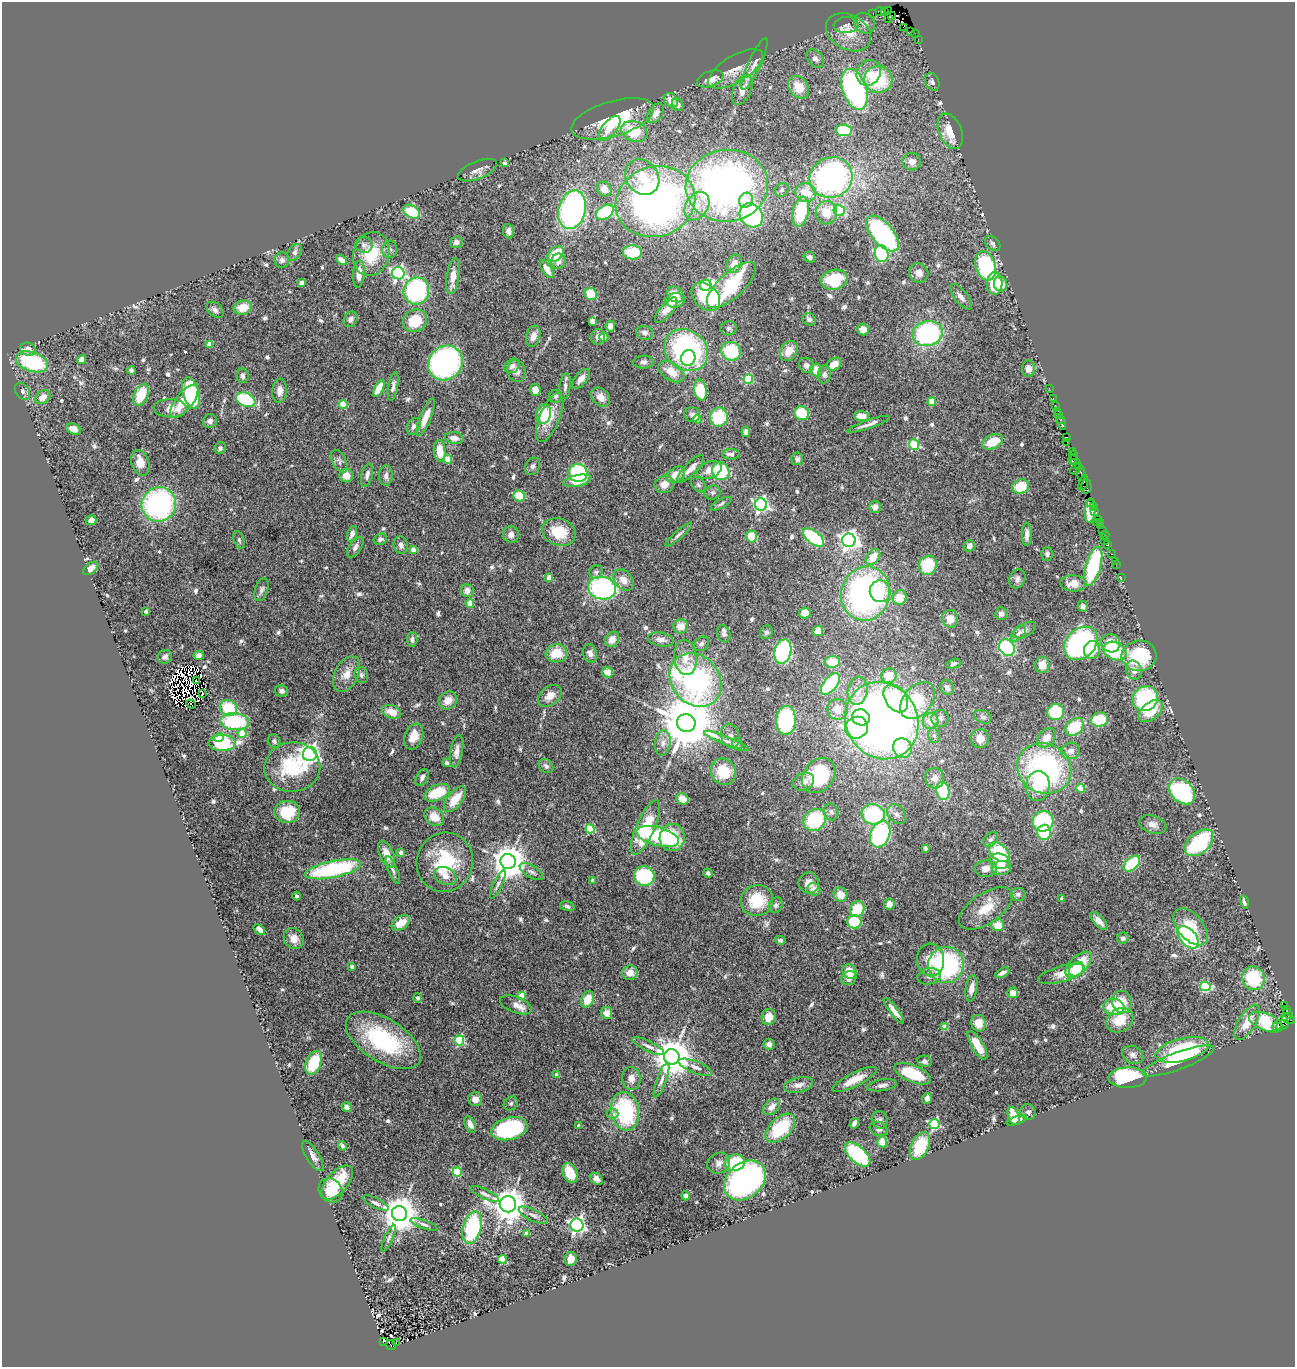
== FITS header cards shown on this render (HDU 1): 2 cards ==
NAXIS1  =                 1293
NAXIS2  =                 1365

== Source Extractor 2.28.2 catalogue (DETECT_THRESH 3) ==
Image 1293 x 1365 px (HDU 1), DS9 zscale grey, 1 PNG px = 1 image px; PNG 1297 x 1369 px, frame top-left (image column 1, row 1365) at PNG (2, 2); each listed source drawn as its Kron ellipse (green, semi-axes under 4 px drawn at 4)
Background 0.909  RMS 0.045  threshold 0.136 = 3 sigma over >= 5 px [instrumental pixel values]
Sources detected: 649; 6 with non-positive FLUX_AUTO (blend fragments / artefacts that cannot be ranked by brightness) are neither listed nor drawn; of the other 643, the 500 brightest by FLUX_AUTO listed and drawn (143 fainter detections omitted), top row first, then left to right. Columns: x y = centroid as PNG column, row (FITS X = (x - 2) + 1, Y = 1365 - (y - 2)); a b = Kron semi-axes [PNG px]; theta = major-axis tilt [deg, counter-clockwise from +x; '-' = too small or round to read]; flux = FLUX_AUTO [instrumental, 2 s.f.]
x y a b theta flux
888 11 3 2 - 14
880 12 5 3 - 30
884 12 3 2 - 9.2
872 13 4 2 - 19
892 15 3 2 - 74
888 19 2 2 - 14
865 23 11 9 -49 17
846 25 12 8 3 14
903 27 2 2 - 10
911 31 2 2 - 27
849 32 24 17 -29 68
915 33 4 2 - 36
918 39 2 2 - 11
815 59 10 7 -44 13
754 64 28 6 65 27
735 69 31 13 31 54
869 73 13 11 52 47
710 79 14 7 20 37
878 79 14 13 - 190
932 82 9 7 -63 12
799 87 12 9 -54 48
854 89 21 12 -70 600
742 90 15 9 67 37
671 100 8 6 -48 25
678 105 6 5 - 14
656 113 11 7 54 20
613 119 43 17 17 220
609 128 15 7 51 35
844 130 8 5 -5 170
634 131 13 10 -21 110
950 131 18 11 -67 64
912 162 9 8 - 23
504 163 4 3 - 15
477 170 21 9 22 22
642 177 19 16 -52 92
831 177 22 20 26 820
727 186 41 36 5 1400
604 189 8 7 - 41
782 190 7 6 - 8
806 192 10 9 - 58
746 200 7 7 - 26
655 202 40 35 20 1500
697 206 15 11 57 45
572 210 19 13 75 700
839 211 6 5 - 280
412 212 9 6 -32 99
605 212 10 6 34 220
801 212 15 8 78 150
826 213 12 10 88 56
751 215 13 11 -52 410
509 231 7 5 -82 15
883 234 22 10 -49 460
456 242 6 6 - 14
993 244 9 6 -43 10
364 245 8 8 - 11
390 249 8 7 - 11
295 252 9 6 58 10
632 252 9 7 -2 81
371 254 22 18 74 110
556 254 10 6 44 87
882 254 8 7 - 260
809 257 6 5 - 7.8
282 260 8 7 - 9.8
341 260 6 4 -37 26
558 261 7 7 - 18
734 264 9 7 65 27
986 266 15 10 -71 240
547 269 10 5 -58 30
398 273 6 6 - 740
919 273 10 9 - 26
359 274 13 6 85 36
453 276 18 6 81 39
834 280 13 10 11 130
301 283 4 4 - 30
995 283 11 8 86 110
1001 284 7 6 - 34
706 285 6 5 - 260
731 285 31 12 42 250
416 291 13 12 - 420
591 294 6 6 - 86
675 294 9 7 -43 28
706 297 16 11 -45 220
961 297 15 6 -52 17
675 300 10 7 11 39
243 308 9 7 12 49
215 310 10 6 -41 13
666 310 15 6 49 32
350 319 8 6 57 13
809 319 7 6 - 8.8
415 321 12 11 - 100
592 322 4 4 - 84
610 326 5 4 - 15
728 328 8 7 - 9.4
863 329 6 5 - 24
645 333 8 7 - 14
927 333 15 12 13 390
533 336 11 7 73 26
598 337 8 7 - 14
604 337 4 4 - 58
209 345 4 4 - 42
28 349 8 6 -21 19
686 350 23 19 -38 540
731 351 10 9 - 170
789 351 11 8 61 36
688 358 8 7 - 160
82 360 4 4 - 20
32 362 17 9 -18 250
643 362 10 6 2 11
445 363 18 16 45 610
834 364 8 6 32 33
806 365 8 7 - 13
512 366 8 6 40 14
1028 368 8 6 -87 22
131 370 4 4 - 9.5
816 370 6 5 - 54
517 371 11 9 -70 20
671 372 14 8 -32 45
824 374 9 6 86 10
242 376 7 6 - 10
581 379 12 6 50 24
748 379 5 4 - 200
393 386 14 5 80 15
565 386 13 5 84 13
379 388 9 4 62 71
1049 388 2 2 - 18
535 390 6 5 - 20
700 390 10 6 -80 100
22 391 9 6 -55 9.1
280 391 12 7 85 21
191 393 16 8 -73 260
141 395 12 6 66 92
556 396 6 6 - 7.4
43 397 8 6 29 27
600 397 11 8 -45 28
1053 399 3 2 - 69
246 400 10 6 -23 240
184 401 20 8 52 67
932 402 4 4 - 74
343 404 4 4 - 110
1055 405 2 2 - 14
170 408 16 9 -1 45
1058 411 3 2 - 60
802 413 7 7 - 140
543 414 10 7 72 88
692 414 8 7 - 11
1058 415 4 3 - 100
861 416 7 5 -2 33
426 417 20 5 68 36
550 417 26 10 68 59
719 417 9 9 - 140
697 419 4 4 - 67
1061 420 3 3 - 49
210 421 7 6 - 10
1062 423 7 3 -75 140
868 424 22 3 19 16
414 426 9 6 62 9.1
74 429 7 5 -24 27
746 432 5 4 - 11
1066 437 4 2 - 39
454 438 9 6 -9 20
993 442 11 7 27 56
1067 442 2 2 - 20
914 444 5 5 - 280
220 448 6 5 - 8.3
440 451 11 6 -84 49
1073 451 3 2 - 39
731 454 8 5 -1 13
1074 455 4 3 - 43
448 459 4 4 - 85
797 459 6 6 - 7.9
1073 460 5 3 - 100
339 461 12 6 -63 12
140 463 13 8 -71 43
1076 463 8 3 -56 160
533 466 9 6 57 8.4
690 469 18 6 46 28
1076 469 6 2 39 41
710 470 13 8 24 34
721 471 9 8 - 120
578 473 9 9 - 220
1081 473 7 3 -79 190
367 475 12 5 75 14
676 475 10 7 34 35
346 476 7 6 - 25
386 476 10 6 86 13
577 481 14 5 11 59
1083 483 8 3 74 110
664 484 10 8 22 26
698 485 9 6 -43 8.2
1021 486 8 7 - 70
1086 486 7 5 -89 100
713 493 8 7 - 9.1
519 496 6 5 - 80
159 504 18 17 - 600
721 504 11 4 29 8
761 504 6 6 - 880
1091 504 4 2 - 45
1094 506 3 2 - 54
875 507 6 6 - 17
1090 510 12 5 85 91
1094 511 3 2 - 69
1099 519 3 3 - 42
91 520 5 5 - 13
1097 522 3 2 - 18
1100 522 3 2 - 24
1101 526 2 2 - 7.4
1103 530 3 2 - 41
559 532 17 13 -20 96
352 534 8 4 71 15
511 534 8 8 - 19
1027 534 11 5 89 18
679 535 17 4 41 9.8
1104 535 5 2 - 10
751 536 6 5 - 81
813 537 12 6 -39 300
380 539 6 5 - 11
239 540 9 5 -74 7.8
849 540 7 6 - 1800
1104 540 2 2 - 14
1108 544 3 3 - 71
401 545 9 7 -76 12
969 546 6 5 - 14
355 547 11 6 55 14
413 550 4 4 - 41
1047 554 6 5 - 9.8
1111 554 3 2 - 44
873 557 9 6 51 57
1115 561 3 2 - 7.6
928 565 10 9 - 110
1116 565 3 2 - 11
1093 566 20 7 74 260
91 568 9 5 38 21
596 572 7 6 - 8.1
1121 577 3 2 - 50
549 578 4 4 - 45
1017 579 10 8 68 14
623 580 12 8 -50 28
1073 583 13 8 -1 33
602 588 14 11 -10 480
261 590 12 6 72 11
467 591 6 6 - 16
880 591 11 10 - 46
866 594 27 24 74 870
900 598 7 7 - 45
470 603 4 4 - 82
1083 606 5 5 - 11
146 611 4 4 - 17
805 613 5 5 - 21
1001 614 6 6 - 12
950 619 8 8 - 36
681 626 7 7 - 36
1025 630 12 6 29 12
818 631 5 5 - 23
766 632 7 6 - 9.1
1018 633 9 5 48 11
724 634 9 6 -70 12
412 639 7 5 89 13
612 639 8 6 59 25
661 639 13 6 -12 21
1081 643 19 14 43 590
1111 643 10 9 - 49
701 644 8 6 38 9.9
1007 648 9 7 -53 330
1092 650 9 8 - 58
1115 651 12 9 -23 220
783 652 12 8 74 400
556 653 10 9 - 69
590 654 9 7 -73 16
199 655 5 4 - 19
1139 656 17 15 5 200
165 657 7 6 - 12
685 657 18 11 -83 51
832 662 8 6 1 67
953 664 7 4 15 8.5
1042 665 8 7 - 36
1134 670 9 7 -71 23
607 672 5 5 - 30
347 674 19 11 62 42
361 675 8 6 -74 9.3
889 676 8 7 - 54
695 680 29 23 -51 870
196 681 3 2 - 8.1
830 684 12 6 51 220
947 688 7 6 - 9.8
281 691 7 6 - 12
858 691 14 10 80 37
203 694 4 3 - 12
550 696 13 9 39 33
896 698 15 10 -55 180
1145 699 13 12 - 300
448 700 9 8 - 32
918 701 21 14 50 150
191 704 5 2 - 7.5
228 708 9 7 -32 130
837 709 10 10 - 39
1151 711 14 8 39 82
392 712 10 6 -20 43
1056 712 8 8 - 150
861 717 9 8 - 140
983 717 9 6 -21 8.3
940 718 8 8 - 11
786 720 14 10 86 300
1099 720 8 7 - 110
882 721 39 35 -59 2600
931 721 8 7 - 41
235 722 14 8 -3 230
686 723 9 9 - 21000
1074 727 10 7 39 120
856 728 11 10 - 280
242 733 4 4 - 80
414 736 13 9 70 47
730 736 12 9 -77 17
934 736 7 5 -73 9.2
219 738 5 4 - 57
980 738 9 9 - 33
1046 738 11 8 48 34
274 741 7 6 - 9.7
727 741 24 4 -22 17
222 743 13 8 0 220
663 743 13 8 83 22
737 744 6 5 - 8.5
902 748 10 9 - 95
457 751 16 6 81 24
1071 751 9 8 - 18
310 754 7 7 - 1700
447 763 4 3 - 14
546 766 8 6 -43 9.5
292 767 28 24 6 220
1044 768 28 24 -28 610
723 772 13 12 - 89
819 776 19 15 49 230
422 777 9 5 63 11
934 778 10 9 - 26
804 782 11 8 25 20
1038 786 15 12 84 97
1081 788 4 4 - 84
943 791 9 6 -79 200
1182 791 15 11 -43 380
437 793 13 7 24 94
455 799 15 7 52 66
683 799 6 5 - 39
287 812 13 11 3 100
831 812 8 7 - 10
873 814 12 10 -15 260
897 814 11 8 -48 16
434 817 10 8 -37 41
815 820 12 10 43 200
1043 821 10 10 - 250
1153 824 14 8 -17 24
645 827 29 9 66 170
590 829 4 4 - 180
1044 832 7 6 - 110
880 834 13 9 68 340
658 837 22 9 -15 370
672 837 13 12 - 93
990 840 8 6 44 9.8
1199 843 16 10 41 300
925 848 4 3 - 7.4
999 852 12 7 -42 210
401 853 4 4 - 42
386 854 14 7 -68 43
508 861 7 7 - 7400
1000 861 10 7 -14 57
445 862 30 28 72 190
1132 864 10 6 43 160
986 868 11 8 5 28
1001 868 10 7 6 45
333 869 28 8 12 380
393 870 15 4 -68 11
532 872 13 6 -30 13
708 873 5 4 - 7.3
445 876 12 8 -25 22
644 876 10 9 - 200
593 880 3 3 - 9.9
809 883 10 10 - 26
498 884 15 4 65 11
814 890 7 6 - 23
841 894 7 6 - 43
1018 894 7 6 - 10
297 896 4 3 - 8
1062 898 4 3 - 18
757 900 16 15 - 120
1244 902 7 4 -76 13
889 904 5 5 - 22
776 905 8 6 63 9.6
567 906 7 4 -13 9
986 908 30 15 34 82
857 909 8 7 - 96
1099 921 11 5 -47 20
854 922 7 6 - 97
401 923 10 6 34 47
998 925 6 6 - 49
1191 927 22 12 -49 94
259 929 6 4 -38 11
1188 937 13 8 -49 360
1123 938 6 5 - 8.9
294 939 11 9 -50 27
780 940 5 4 - 7.8
931 960 16 13 -82 52
946 965 18 18 - 430
1079 965 16 8 43 120
352 966 4 3 - 8.8
1076 969 8 6 44 58
849 972 7 6 - 49
630 973 8 7 - 32
1002 973 7 4 28 16
1061 974 24 8 16 45
929 976 12 8 10 17
849 978 7 7 - 17
1253 978 12 11 - 150
1205 986 5 5 - 250
971 988 13 6 81 24
1013 993 5 5 - 25
522 995 4 4 - 54
418 998 4 4 - 11
587 999 8 6 68 45
1122 1002 11 10 - 53
516 1005 17 8 -21 25
1284 1006 4 2 - 47
1114 1007 10 8 -7 100
1286 1009 4 3 - 32
894 1011 16 4 -53 23
606 1013 6 6 - 25
1288 1014 5 2 - 10
769 1017 8 7 - 35
1288 1019 7 4 -22 87
1120 1020 14 11 32 67
1247 1022 20 8 59 49
1266 1022 17 8 -21 290
979 1023 8 7 - 40
1283 1025 7 3 24 78
1277 1026 6 3 60 100
945 1027 4 4 - 59
383 1040 42 21 -32 320
459 1040 5 5 - 220
769 1044 5 5 - 12
977 1045 16 6 -59 46
648 1046 18 5 -26 16
1182 1050 27 11 14 260
1133 1055 11 9 -27 15
672 1057 8 7 - 9700
925 1061 7 5 -13 8.7
1178 1061 38 8 20 95
314 1063 12 7 69 120
695 1067 18 6 -21 19
556 1074 4 3 - 14
912 1074 19 8 -22 120
631 1078 11 9 -80 22
1128 1078 19 10 1 330
855 1079 24 7 26 52
661 1080 18 5 70 15
798 1085 15 7 13 22
882 1085 15 5 9 15
927 1098 5 5 - 14
475 1099 7 6 - 25
511 1103 7 6 - 7.3
347 1107 5 4 - 12
772 1107 10 6 42 24
625 1111 19 14 -81 290
1028 1112 8 7 - 9.8
613 1114 6 5 - 11
1014 1116 9 5 -70 48
880 1120 9 8 - 10
1017 1120 10 4 18 25
854 1123 6 3 59 11
470 1124 9 5 -63 17
934 1124 5 5 - 360
579 1125 3 3 - 8.3
780 1128 18 10 44 170
509 1129 18 11 15 340
879 1129 9 7 -22 10
882 1142 5 5 - 41
342 1146 5 3 - 7.5
920 1146 15 9 66 110
857 1154 16 8 -42 250
313 1156 17 6 -58 21
719 1163 12 10 28 18
735 1163 10 8 12 130
457 1172 5 4 - 170
570 1173 10 7 -67 67
596 1179 7 5 -37 14
745 1180 23 17 40 760
337 1182 20 10 49 110
330 1190 13 11 -47 53
485 1194 15 4 -26 11
685 1196 4 4 - 8.5
376 1203 14 5 -26 10
508 1204 8 8 - 6400
399 1214 7 7 - 8300
533 1215 16 6 -25 15
424 1224 14 4 -20 9.5
577 1225 6 6 - 870
472 1228 17 9 74 310
527 1233 4 4 - 17
389 1238 14 4 65 8.1
502 1259 4 4 - 130
571 1259 7 6 - 22
383 1342 4 3 - 360
396 1343 2 2 - 49
391 1345 5 4 - 170
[143 fainter detections neither listed nor drawn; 6 non-positive-flux detections neither listed nor drawn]